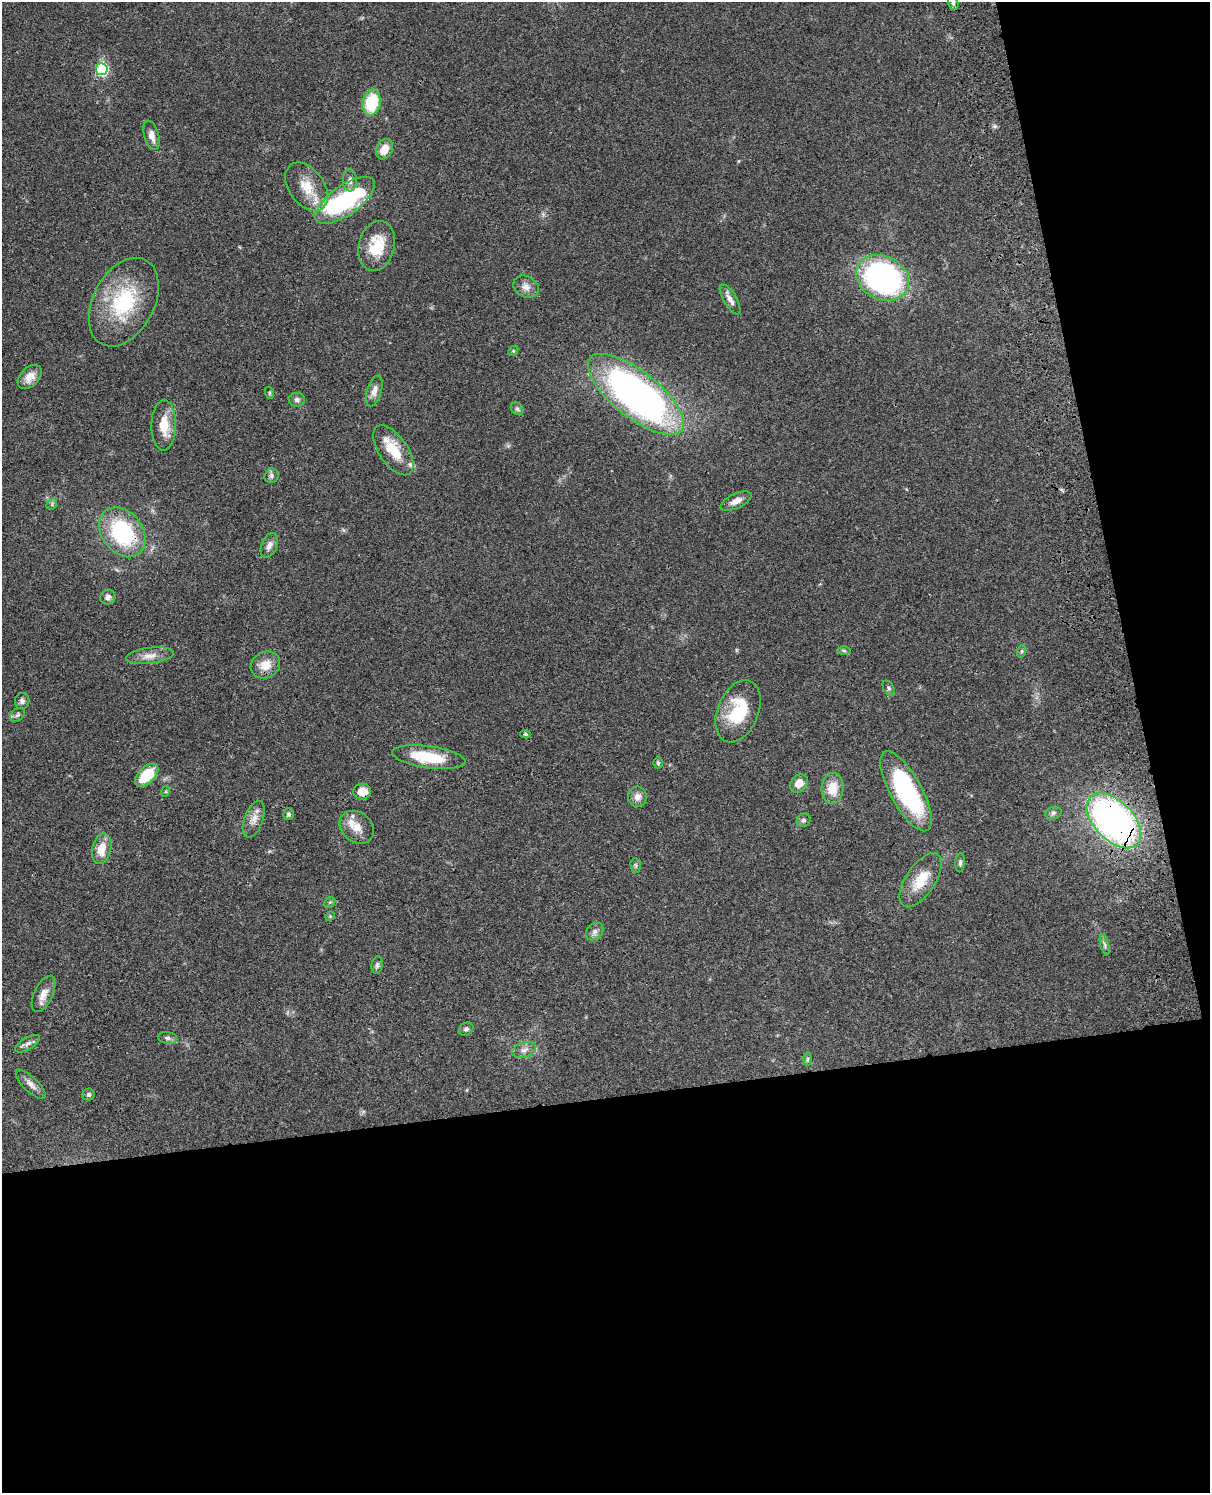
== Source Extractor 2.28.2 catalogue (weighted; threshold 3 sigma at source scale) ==
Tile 12 of 4 x 3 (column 4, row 3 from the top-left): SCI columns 3746-4953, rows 284-1774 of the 5072 x 4926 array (HDU 1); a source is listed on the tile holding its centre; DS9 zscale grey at full resolution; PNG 1212 x 1495 px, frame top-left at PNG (2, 2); each listed source drawn as its Kron ellipse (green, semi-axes under 4 px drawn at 4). Shown black and unused: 33% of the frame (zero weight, under 3 of 4 exposures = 6% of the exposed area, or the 3 px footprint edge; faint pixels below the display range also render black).
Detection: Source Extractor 2.28.2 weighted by HDU 2 'WHT'; one run over the whole footprint, this tile lists its part. Background 0.0831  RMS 0.0061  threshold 0.0275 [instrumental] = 3 sigma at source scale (4.5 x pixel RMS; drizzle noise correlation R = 1.50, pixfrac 1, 0.05/0.05 arcsec/px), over >= 5 px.
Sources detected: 73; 2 inside a brighter object's white glare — neither listed nor drawn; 2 inside a brighter listed object's ellipse — not listed separately; the other 69 listed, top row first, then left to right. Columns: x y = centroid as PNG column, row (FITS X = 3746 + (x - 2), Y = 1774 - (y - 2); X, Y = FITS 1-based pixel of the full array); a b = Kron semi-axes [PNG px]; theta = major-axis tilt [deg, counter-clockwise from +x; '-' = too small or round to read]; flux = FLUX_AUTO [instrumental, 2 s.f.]
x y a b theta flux
953 3 7 5 -75 1.4
102 69 6 6 - 66
371 103 13 9 78 27
152 135 15 7 -74 4.4
385 149 11 8 63 8
350 180 11 7 -88 2.7
307 187 27 17 -54 14
345 200 35 14 36 63
377 246 25 18 75 19
883 278 27 21 -26 150
526 287 13 10 -27 4.6
730 299 17 6 -59 4
124 302 47 30 62 48
513 351 5 4 - 0.78
30 377 14 9 45 5.9
374 391 16 7 74 4.1
270 393 6 4 -72 0.68
636 394 58 23 -38 270
297 400 8 7 - 2
517 409 7 5 -44 1.4
164 425 25 12 89 12
393 450 29 14 -55 17
271 476 7 6 - 1.7
736 501 17 7 25 4.5
52 504 6 4 51 0.96
122 532 27 20 -52 53
269 545 13 7 67 3.5
108 597 7 7 - 2.7
844 651 6 4 -1 0.92
1022 651 6 4 71 0.8
150 656 24 8 7 5.7
265 665 15 13 29 8.4
889 688 8 5 -60 1.2
22 701 8 7 - 1.8
738 711 33 20 68 30
18 715 8 5 41 1.5
525 734 5 4 - 0.96
429 757 37 11 -8 25
658 763 5 4 - 0.85
147 775 14 8 44 19
799 784 10 8 52 6.4
833 788 15 11 88 11
166 791 5 3 - 0.62
906 791 45 16 -61 77
362 792 9 8 - 7.7
637 797 10 9 - 3.8
1053 813 8 6 16 1.6
288 814 6 5 - 1.2
254 819 19 9 69 5.4
804 820 7 6 - 1.5
1114 821 33 19 -46 250
357 827 18 14 -40 8.4
102 849 15 9 77 9
960 862 9 5 85 1.4
636 865 7 5 -83 1.1
921 880 31 14 57 15
330 902 6 4 43 0.9
330 916 5 4 - 0.72
595 931 10 7 45 2.5
1105 945 11 3 -75 1.5
377 965 9 5 82 1.5
44 994 19 9 65 6.5
466 1029 7 6 - 1.4
168 1038 9 6 -7 2
27 1044 14 6 31 2.4
524 1050 12 7 20 3
808 1059 6 4 88 0.96
31 1084 19 7 -44 3.9
89 1095 6 6 - 1.3
Overlapping masked pixels (flux is a lower limit): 2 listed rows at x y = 122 532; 1114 821